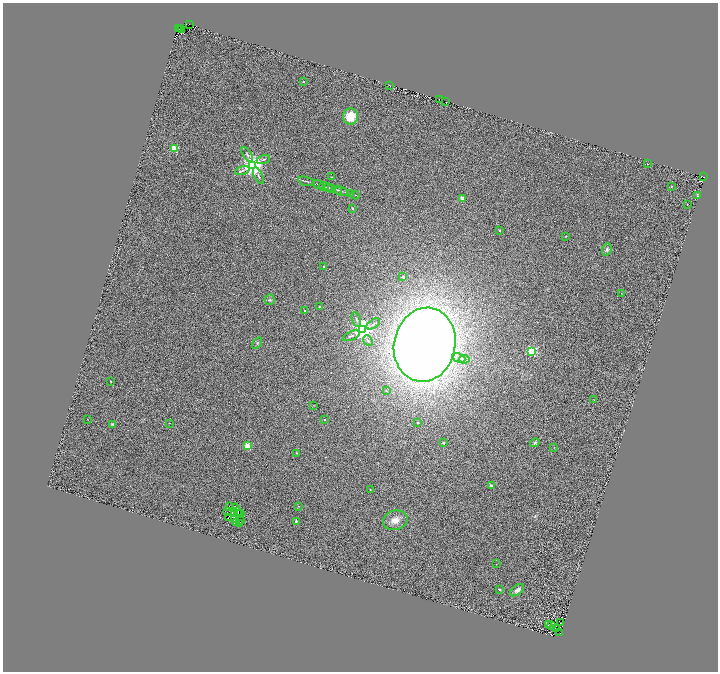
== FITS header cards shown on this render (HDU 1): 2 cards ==
NAXIS1  =                 1431
NAXIS2  =                 1339

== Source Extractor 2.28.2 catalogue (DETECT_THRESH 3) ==
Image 1431 x 1339 px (HDU 1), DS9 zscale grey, zoomed out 1/2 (1 PNG px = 2 x 2 image px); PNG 720 x 674 px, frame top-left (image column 2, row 1338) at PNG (3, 3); each listed source drawn as its Kron ellipse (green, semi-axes under 4 px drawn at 4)
Background 0.379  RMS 0.28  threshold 0.854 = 3 sigma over >= 5 px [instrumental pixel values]
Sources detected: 124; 34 cannot appear on this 1/2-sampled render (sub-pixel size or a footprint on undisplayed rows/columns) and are neither listed nor drawn; the other 90 listed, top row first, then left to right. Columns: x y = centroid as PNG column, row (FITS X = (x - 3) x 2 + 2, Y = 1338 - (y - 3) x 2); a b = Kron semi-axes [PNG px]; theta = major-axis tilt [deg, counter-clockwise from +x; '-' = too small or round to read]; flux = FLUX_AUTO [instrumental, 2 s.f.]
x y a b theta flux
189 24 2 1 - 710
178 28 2 1 - 510
180 28 2 1 - 410
182 30 2 2 - 220
303 82 2 2 - 110
389 85 2 1 - 25
439 99 2 1 - 85
446 101 2 1 - 73
351 116 8 7 - 1300
175 149 3 3 - 3000
247 155 8 3 -56 120
263 159 7 3 18 73
647 164 2 2 - 43
253 165 4 4 - 56000
242 171 8 3 18 130
258 176 9 3 -63 120
703 176 2 1 - 280
332 177 2 1 - 38
306 181 9 2 -15 74
318 185 6 2 -20 40
324 186 5 1 - 33
672 186 2 2 - 77
329 188 3 2 - 28
331 188 3 2 - 29
338 190 4 2 - 46
342 191 7 2 -17 71
350 194 3 2 - 23
355 195 4 2 - 37
698 196 4 3 - 46
462 198 2 2 - 810
687 204 2 2 - 52
352 208 2 2 - 240
500 230 2 2 - 60
566 236 3 2 - 23
607 249 6 4 68 140
324 267 2 2 - 170
403 277 2 2 - 310
621 293 2 1 - 15
270 300 5 5 - 100
320 307 2 2 - 160
304 311 2 2 - 120
356 320 8 2 -70 68
373 324 8 2 34 79
362 330 4 4 - 44000
351 336 9 3 23 110
368 340 6 3 -50 56
257 343 6 3 56 69
425 345 37 30 77 84000
531 351 3 3 - 8100
459 358 7 3 -24 140
464 359 5 3 - 73
111 381 2 2 - 120
386 391 2 2 - 39
594 400 3 2 - 16
313 405 3 2 - 27
87 419 2 1 - 16
325 420 2 2 - 52
170 423 2 2 - 20
417 423 2 2 - 130
113 424 2 2 - 480
443 443 2 2 - 290
535 443 5 4 - 80
248 446 3 3 - 2700
554 448 3 1 - 18
296 453 3 2 - 31
491 486 2 2 - 320
370 489 2 2 - 68
229 506 2 1 - 15
298 506 3 2 - 29
235 507 3 1 - 34
228 512 3 2 - 34
235 512 4 1 - 26
238 512 3 1 - 15
241 513 2 1 - 17
238 514 3 1 - 41
228 517 4 3 - 43
234 519 3 1 - 54
395 520 12 9 14 550
241 521 2 1 - 17
296 521 2 2 - 190
236 523 2 1 - 8.7
239 523 2 1 - 4.4
496 564 2 1 - 21
499 589 4 2 - 66
517 590 8 5 38 270
561 623 2 1 - 14
548 625 2 1 - 18
552 626 2 1 - 13
556 629 2 1 - 16
560 633 2 1 - 120
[34 sub-pixel or undisplayed-footprint detections neither listed nor drawn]